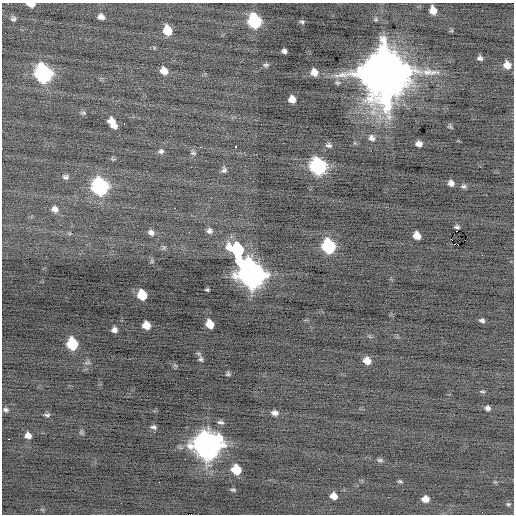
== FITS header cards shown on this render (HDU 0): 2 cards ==
NAXIS1  =                  512 / Axis length
NAXIS2  =                  512 / Axis length

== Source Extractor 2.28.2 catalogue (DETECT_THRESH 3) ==
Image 512 x 512 px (HDU 0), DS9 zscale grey, 1 PNG px = 1 image px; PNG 516 x 516 px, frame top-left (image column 1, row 512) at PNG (2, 3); no overlay
Background -0.227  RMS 0.83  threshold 2.5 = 3 sigma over >= 5 px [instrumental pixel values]
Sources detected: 80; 1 with non-positive FLUX_AUTO (blend fragments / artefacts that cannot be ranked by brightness) is not listed; the other 79 listed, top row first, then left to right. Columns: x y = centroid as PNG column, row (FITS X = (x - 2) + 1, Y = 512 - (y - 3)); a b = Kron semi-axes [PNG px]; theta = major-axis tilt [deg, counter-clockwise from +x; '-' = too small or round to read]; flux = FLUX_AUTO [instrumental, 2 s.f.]
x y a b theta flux
31 4 7 4 -6 470
433 10 7 6 - 620
101 17 7 5 -19 270
13 19 6 6 - 140
376 19 6 5 - 91
255 21 9 8 - 6300
302 22 6 4 -23 97
167 30 8 7 - 1300
451 31 6 4 18 66
284 51 5 4 - 160
480 58 5 5 - 150
266 65 8 5 9 120
507 65 8 7 - 520
164 71 8 6 -40 520
314 72 7 6 - 460
430 72 28 9 -1 760
43 73 10 9 - 15000
385 73 16 14 -73 490000
292 99 6 6 - 440
83 113 8 5 -7 100
112 123 12 7 -60 660
450 127 7 4 -37 78
371 138 9 8 - 240
355 143 5 3 - 57
419 144 6 5 - 290
329 145 8 6 -9 160
236 146 3 3 - 470
161 151 8 7 - 170
193 153 7 5 -9 94
113 159 6 4 -34 77
318 166 10 8 -62 13000
224 170 8 6 78 150
65 177 8 6 -3 160
451 183 5 5 - 250
463 186 8 5 8 130
100 187 10 9 - 14000
174 208 3 2 - 41
55 209 8 7 - 260
457 227 5 3 - 110
209 231 7 7 - 190
151 232 7 6 - 200
189 232 2 2 - 24
417 236 7 6 - 550
458 245 2 2 - 920
329 246 9 8 - 6200
152 261 6 4 47 73
251 274 21 10 -58 63000
207 290 4 3 - 74
142 295 8 7 - 1500
482 320 7 4 -14 130
210 324 7 6 - 750
146 325 7 6 - 690
114 330 6 6 - 230
72 344 9 7 -75 3000
201 359 7 6 - 140
367 361 7 6 - 540
228 374 6 5 - 94
191 390 2 2 - 67
482 391 7 3 -5 71
488 408 5 5 - 170
5 410 8 6 -5 150
275 413 8 6 -9 240
47 415 9 4 -4 130
221 422 9 5 -5 140
153 427 8 5 -10 150
81 432 6 6 - 94
28 435 8 7 - 310
9 439 2 2 - 130
207 445 12 11 - 70000
185 459 2 2 - 170
380 460 8 5 0 110
236 470 8 7 - 1500
400 481 6 4 -3 81
159 482 2 2 - 260
233 490 6 4 -9 86
334 496 6 6 - 420
425 499 6 6 - 420
508 504 5 4 - 77
36 510 3 2 - 50
At the frame edge (FLAGS 8, measured only in part): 1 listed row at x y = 31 4
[1 non-positive-flux detection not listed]